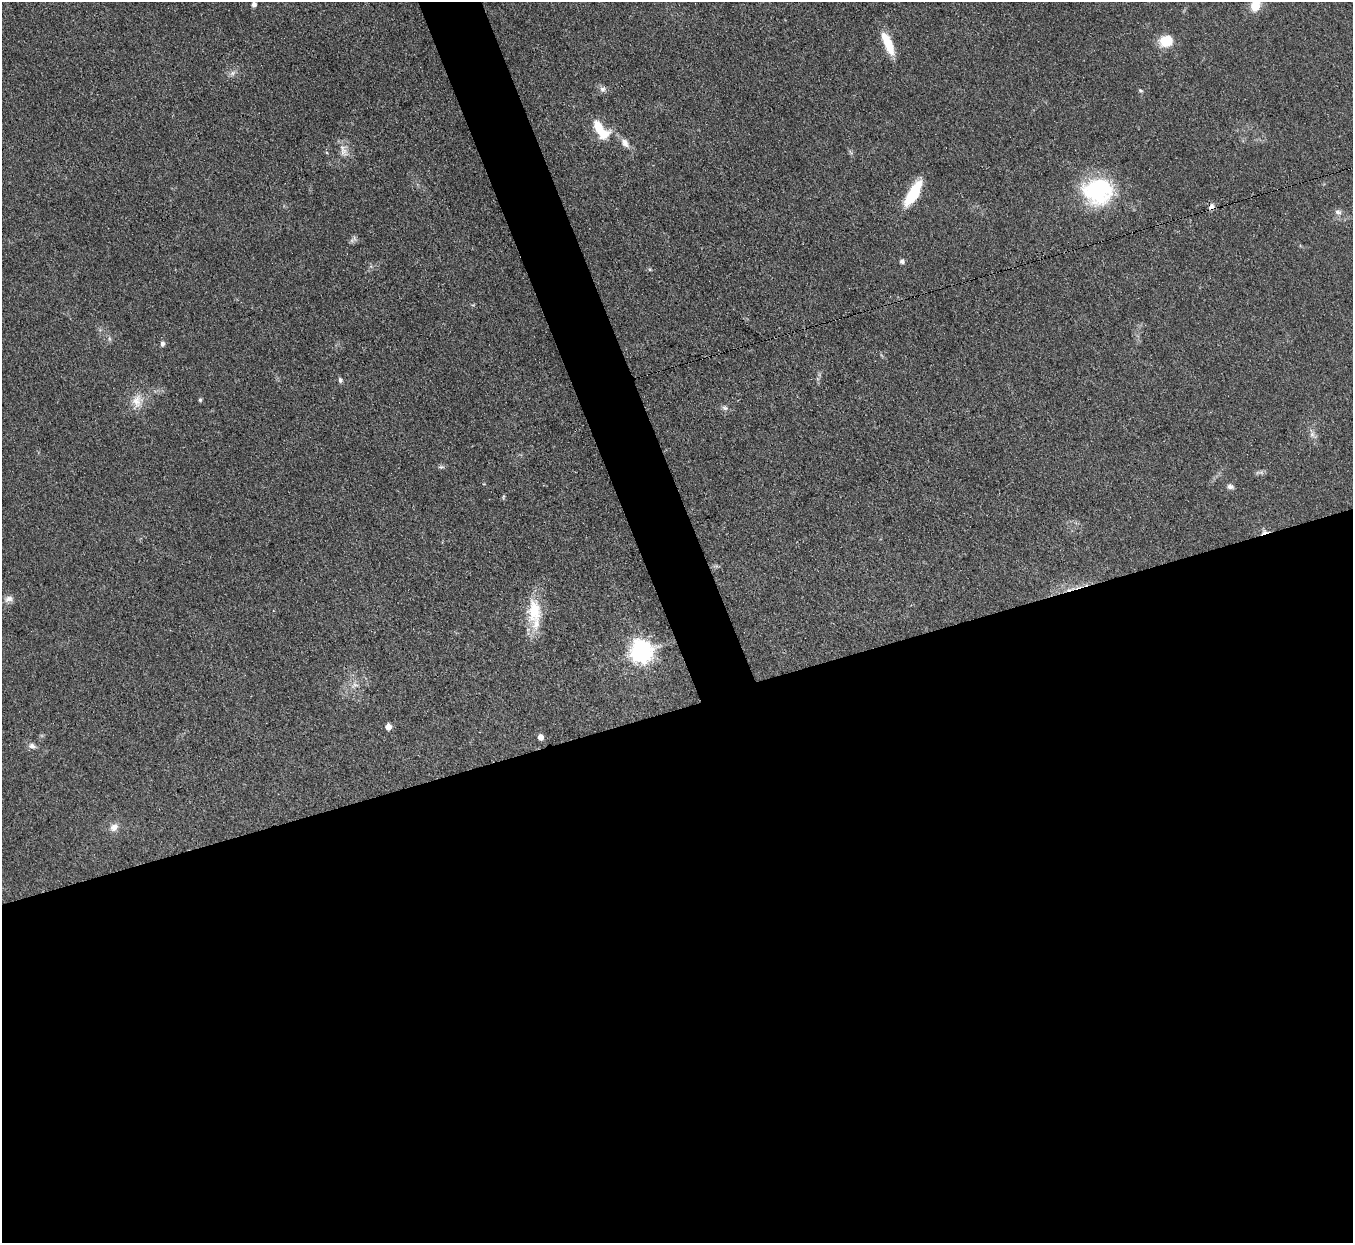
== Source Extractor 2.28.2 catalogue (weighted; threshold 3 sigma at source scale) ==
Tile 15 of 4 x 4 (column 3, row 4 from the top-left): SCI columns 2704-4054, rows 276-1516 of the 5406 x 5391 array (HDU 1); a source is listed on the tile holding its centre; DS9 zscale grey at full resolution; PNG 1355 x 1245 px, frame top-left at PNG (2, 2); no overlay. Shown black and unused: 46% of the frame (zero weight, under 3 of 4 exposures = <1% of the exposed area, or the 3 px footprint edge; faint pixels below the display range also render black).
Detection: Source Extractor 2.28.2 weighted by HDU 2 'WHT'; one run over the whole footprint, this tile lists its part. Background 0.0857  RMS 0.0062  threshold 0.0278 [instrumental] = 3 sigma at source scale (4.5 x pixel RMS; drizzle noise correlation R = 1.50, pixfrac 1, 0.05/0.05 arcsec/px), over >= 5 px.
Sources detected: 39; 1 inside a brighter object's white glare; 2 cosmic-ray / hot-pixel residue — not listed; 1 inside a brighter listed object's ellipse — not listed separately; the other 35 listed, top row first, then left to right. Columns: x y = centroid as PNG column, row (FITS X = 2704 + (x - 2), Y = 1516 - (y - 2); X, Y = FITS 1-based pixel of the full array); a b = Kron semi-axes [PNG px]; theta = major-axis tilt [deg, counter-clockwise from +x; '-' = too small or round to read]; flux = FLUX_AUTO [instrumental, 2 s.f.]
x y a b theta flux
254 5 5 4 - 2.5
1256 6 12 9 57 11
1166 41 15 12 12 13
888 43 29 9 -66 14
232 73 9 6 37 2.2
602 89 9 7 -1 2.3
1140 90 6 4 -8 0.85
599 127 17 10 -63 13
625 143 15 9 -56 4.6
343 152 15 12 -65 5.8
1097 190 30 25 10 71
913 194 30 10 60 25
1211 207 9 7 51 2.6
1338 212 10 7 -9 2.3
354 238 8 4 70 1.5
902 261 5 5 - 2.2
109 339 7 4 -88 1.2
162 344 7 6 - 1.9
340 380 7 5 -72 1.5
200 400 5 4 - 0.99
137 401 20 15 79 9.6
725 408 8 6 -19 1.8
1312 434 8 7 - 2.4
441 467 8 5 7 1.3
1261 472 7 4 -19 1.4
1230 487 8 6 -6 2.1
503 497 6 4 72 0.76
9 599 12 9 12 3.4
534 611 36 19 -88 22
640 652 8 8 - 420
355 685 10 8 14 3.2
388 727 6 5 - 5
540 737 5 5 - 4.5
32 746 10 7 -22 2.9
114 827 11 9 43 4.5
Overlapping masked pixels (flux is a lower limit): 1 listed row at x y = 1211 207
Isophote crosses this tile's border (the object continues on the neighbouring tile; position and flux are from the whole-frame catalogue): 1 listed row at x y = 1256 6